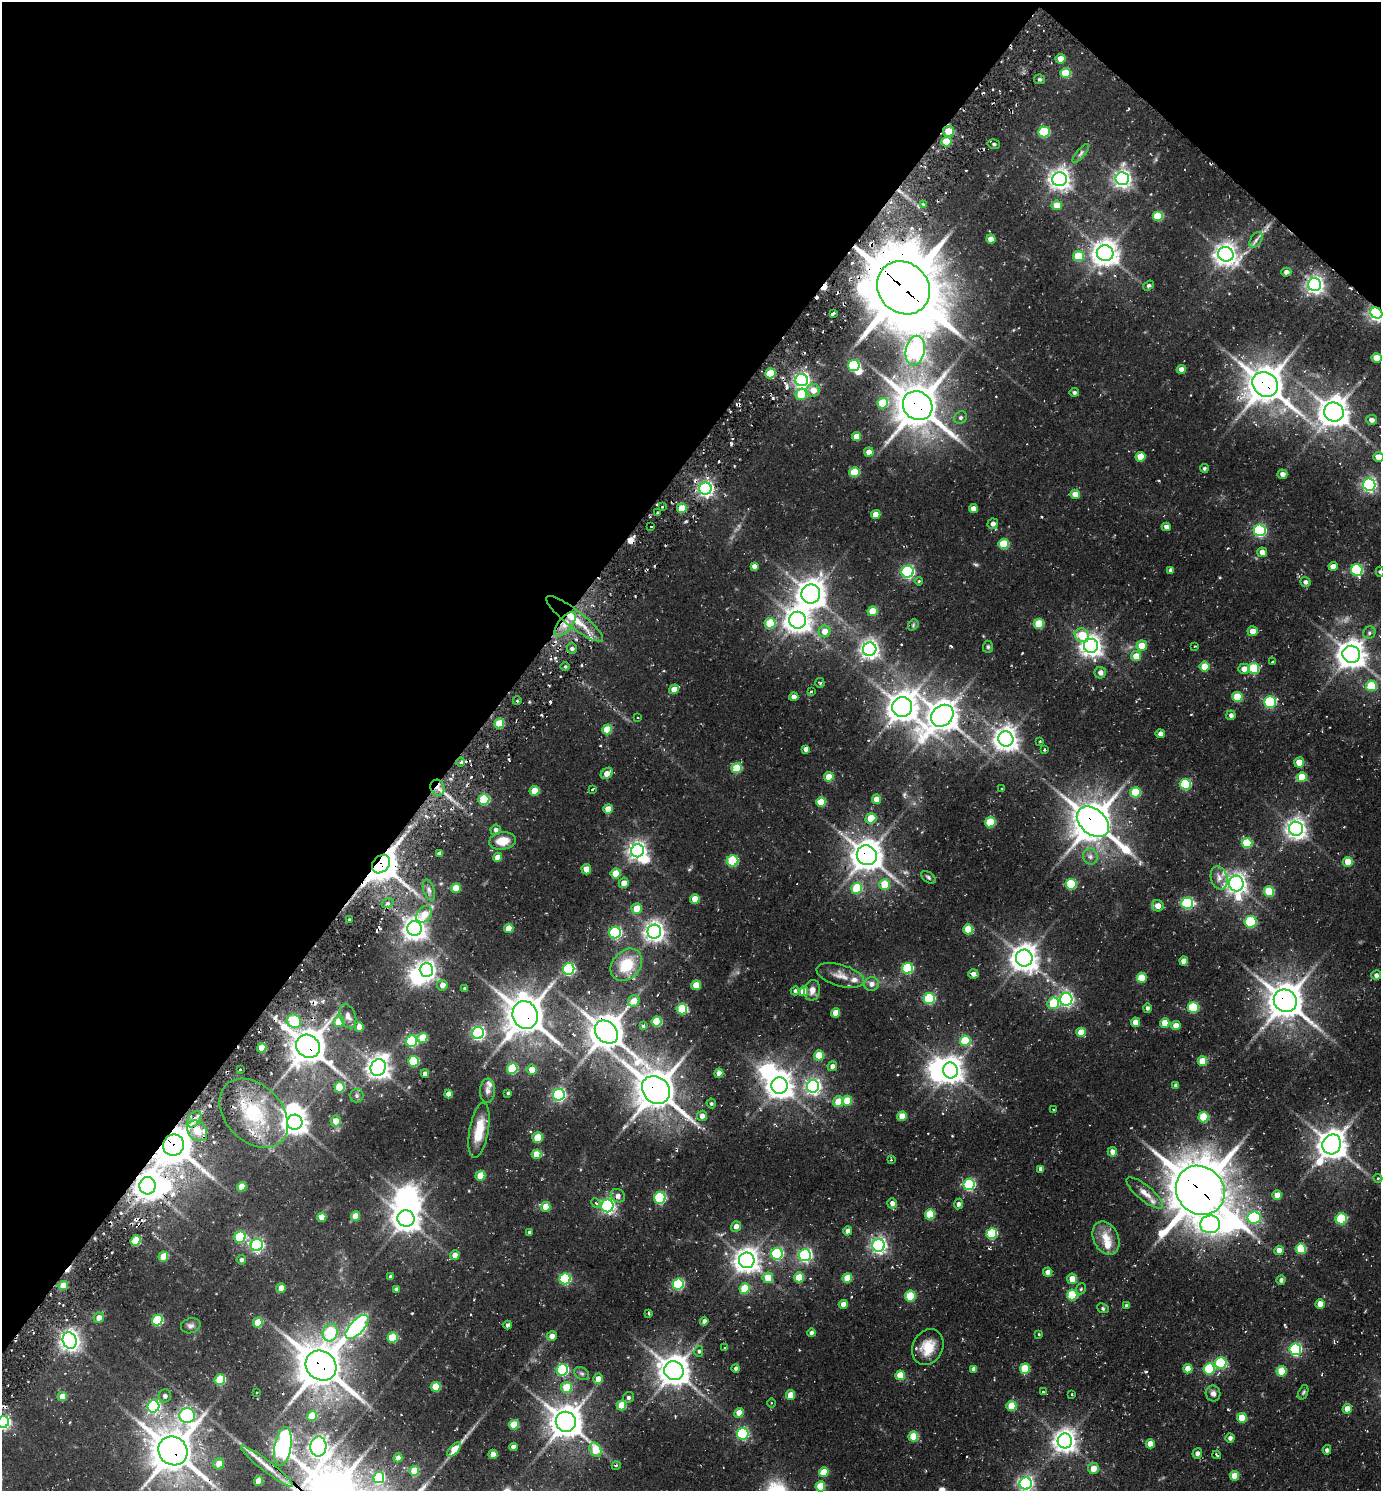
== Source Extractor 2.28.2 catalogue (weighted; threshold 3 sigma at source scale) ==
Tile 2 of 4 x 4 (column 2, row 1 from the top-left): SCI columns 1676-3054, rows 4501-5989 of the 5997 x 5989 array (HDU 1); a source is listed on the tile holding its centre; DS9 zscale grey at full resolution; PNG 1383 x 1493 px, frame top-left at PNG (2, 2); each listed source drawn as its Kron ellipse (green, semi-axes under 4 px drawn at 4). Shown black and unused: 37% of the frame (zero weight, under 2 of 3 exposures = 3% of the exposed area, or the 3 px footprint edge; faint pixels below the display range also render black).
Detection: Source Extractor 2.28.2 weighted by HDU 2 'WHT'; one run over the whole footprint, this tile lists its part. Background 0.103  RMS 0.0094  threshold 0.0425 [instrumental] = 3 sigma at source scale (4.5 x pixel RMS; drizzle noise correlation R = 1.50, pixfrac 1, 0.05/0.05 arcsec/px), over >= 5 px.
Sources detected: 432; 2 too faint to see at this stretch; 12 inside a brighter object's white glare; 17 cosmic-ray / hot-pixel residue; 1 long thin detection or spike segment (spike, bleed or trail) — neither listed nor drawn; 5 inside a brighter listed object's ellipse — not listed separately; the other 395 listed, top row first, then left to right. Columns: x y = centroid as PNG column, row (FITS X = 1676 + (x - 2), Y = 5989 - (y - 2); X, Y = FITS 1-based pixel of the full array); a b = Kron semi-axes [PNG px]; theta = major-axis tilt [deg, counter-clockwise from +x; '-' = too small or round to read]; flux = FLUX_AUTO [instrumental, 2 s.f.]
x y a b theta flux
1060 59 5 5 - 9.3
1065 73 5 5 - 27
1040 79 5 5 - 1.7
948 131 5 5 - 17
1044 132 6 5 - 53
946 142 5 5 - 26
994 144 6 5 - 2
1081 153 12 4 51 2.7
1060 179 7 7 - 550
1122 179 6 6 - 380
924 204 3 3 - 1.6
1057 205 5 5 - 15
1158 216 5 5 - 33
991 239 4 4 - 8.1
1256 240 9 5 54 3
1105 253 8 8 - 900
1226 254 8 7 - 630
1078 256 5 5 - 28
1286 272 5 4 - 4.1
1315 284 6 6 - 390
1149 285 6 4 36 1.9
903 288 28 25 -45 5100
833 313 4 3 - 1.4
1376 313 6 5 - 250
915 351 15 9 78 400
1377 358 5 4 - 14
854 365 6 5 - 83
1181 369 4 4 - 5.5
770 373 5 5 - 31
802 380 6 6 - 300
1265 384 13 11 -37 1800
813 390 6 6 - 8.4
1074 392 4 4 - 2.1
801 394 6 5 - 35
882 403 5 5 - 31
918 406 15 14 - 2400
1334 412 10 9 - 1200
960 418 7 5 45 2.4
1371 420 5 5 - 4.8
856 437 4 4 - 9.8
869 452 5 4 - 7.6
1141 457 5 5 - 16
1379 457 5 5 - 11
1204 468 4 4 - 1.6
854 472 5 5 - 24
1282 474 5 4 - 4.3
1369 484 6 6 - 220
705 488 6 6 - 280
1075 494 5 4 - 8.5
662 507 3 2 - 0.77
682 508 5 4 - 23
973 509 4 4 - 7.1
657 513 3 2 - 1.1
876 515 5 4 - 12
993 524 5 5 - 3.9
651 526 2 2 - 1.3
1166 527 4 4 - 4.5
1260 530 6 6 - 130
1004 544 5 5 - 34
1262 552 5 5 - 6.1
754 566 4 4 - 3.8
1333 566 4 4 - 6.4
1171 570 4 3 - 2.2
1357 570 6 6 - 88
908 572 6 6 - 180
1380 572 5 4 - 1.3
919 581 4 4 - 1.3
1305 582 5 4 - 2.4
811 594 9 9 - 1100
872 611 5 5 - 20
575 619 35 8 -38 24
798 620 8 8 - 850
770 623 5 5 - 34
565 624 14 7 52 9.6
1039 624 5 5 - 29
913 625 6 4 50 1.3
825 631 6 6 - 9.8
1253 631 5 5 - 7.9
1369 633 6 6 - 2.5
1082 635 7 6 - 21
1091 646 7 7 - 580
1142 646 5 5 - 13
1194 646 3 3 - 0.82
988 647 6 5 - 1.5
572 649 5 5 - 2.5
870 649 7 6 - 440
1351 654 9 8 - 1100
1136 656 5 5 - 13
1273 662 3 3 - 2.4
565 666 5 3 - 1.3
1205 666 5 5 - 18
1254 668 5 5 - 49
1244 669 5 5 - 6.3
1100 673 6 5 - 4.5
820 683 5 4 - 1.1
1371 686 5 5 - 30
674 689 5 4 - 11
811 691 3 3 - 1.1
794 697 4 4 - 4.2
1237 697 5 5 - 28
517 701 4 3 - 1
1270 702 6 5 - 78
902 707 10 10 - 1200
1231 715 4 4 - 3
942 716 12 10 41 1400
638 718 3 2 - 1.4
499 723 5 4 - 28
607 729 5 4 - 23
1160 734 5 4 - 4.2
1006 739 8 7 - 810
1040 741 3 3 - 1.1
806 749 4 4 - 4
1044 749 3 3 - 2.3
461 762 4 3 - 1.4
1299 762 5 5 - 14
737 768 5 5 - 32
607 773 7 5 37 7.3
829 777 5 4 - 15
1302 777 5 5 - 22
1185 784 5 5 - 68
438 788 8 7 - 5.1
592 789 2 2 - 0.96
1002 789 3 3 - 1.3
535 791 5 4 - 20
1135 792 5 5 - 35
484 799 5 5 - 50
876 799 5 4 - 9.1
821 802 5 5 - 20
608 809 5 4 - 13
871 818 5 5 - 20
990 822 5 5 - 33
1093 822 18 12 -40 2000
1296 829 7 7 - 520
496 830 5 5 - 3
502 841 13 8 8 14
1247 843 5 5 - 37
637 851 6 6 - 410
440 854 4 4 - 3.8
867 855 10 9 - 1300
498 857 4 4 - 8.8
1090 857 8 7 - 3.6
732 861 6 5 - 49
1348 862 5 5 - 19
381 864 10 8 47 1600
586 869 5 4 - 9.2
615 873 5 5 - 18
928 877 8 5 -36 1.8
1219 878 12 8 -74 6.2
624 883 5 4 - 7.9
884 884 5 5 - 24
1071 884 5 5 - 49
1236 884 8 7 - 490
456 888 5 4 - 18
857 888 5 5 - 42
429 890 11 5 -72 3.2
1269 892 5 5 - 33
695 899 5 4 - 14
387 903 6 4 29 2.6
1187 903 6 5 - 94
1158 906 6 5 - 7.2
636 908 5 5 - 16
424 914 9 7 49 17
349 920 3 2 - 1.1
1250 922 6 6 - 57
415 928 7 7 - 670
509 928 5 4 - 16
968 929 5 5 - 29
654 932 7 7 - 510
615 933 6 5 - 120
1024 958 8 8 - 950
1184 961 4 4 - 6.8
626 965 18 14 48 27
908 968 5 5 - 67
569 969 6 5 - 130
426 970 7 6 - 390
973 974 5 4 - 4.6
840 975 25 11 -16 11
1376 975 5 4 - 2.4
1142 978 5 5 - 21
871 984 7 7 - 4.4
442 985 5 5 - 5.5
696 985 5 4 - 15
465 988 3 3 - 1.2
812 990 10 8 79 6.2
795 991 4 4 - 2.3
803 991 5 4 - 14
929 999 5 5 - 77
1066 999 6 6 - 200
634 1001 6 5 - 8.8
1285 1001 12 11 - 1600
1053 1003 6 5 - 38
1147 1008 5 4 - 2.5
1193 1008 5 5 - 55
682 1009 5 5 - 52
836 1013 5 4 - 11
525 1015 14 12 -72 1900
348 1016 12 8 -70 5.1
294 1021 7 6 - 48
339 1021 5 5 - 20
657 1021 5 5 - 41
1135 1022 5 4 - 9.7
1165 1023 5 4 - 14
643 1026 4 3 - 2.5
1176 1026 5 4 - 7.6
359 1027 5 4 - 8.4
606 1032 13 10 -45 1700
1081 1032 5 4 - 16
478 1033 6 6 - 180
422 1038 5 5 - 24
412 1041 6 5 - 81
965 1041 5 5 - 27
308 1046 12 11 - 1700
262 1048 5 4 - 17
819 1055 5 5 - 21
413 1061 5 5 - 53
1202 1061 5 5 - 19
832 1066 5 5 - 4
378 1068 8 7 - 690
512 1069 5 5 - 55
240 1070 2 2 - 0.88
531 1070 5 5 - 8.6
951 1070 8 7 - 820
719 1073 4 4 - 7.9
425 1074 4 4 - 3.8
1176 1085 4 3 - 2.6
779 1086 8 8 - 870
813 1086 6 6 - 270
339 1087 5 5 - 32
656 1090 15 13 -45 2000
487 1091 12 7 86 4
508 1093 3 3 - 1.1
449 1094 4 4 - 7.7
559 1095 6 6 - 180
357 1096 7 7 - 2.5
847 1101 5 5 - 25
838 1102 5 5 - 16
711 1103 5 4 - 1.5
1054 1110 3 2 - 0.68
254 1113 39 28 -46 57
702 1116 5 5 - 4.3
902 1116 5 4 - 16
1204 1117 5 5 - 36
194 1119 9 5 53 4.8
336 1121 5 5 - 9.1
295 1122 8 7 - 870
479 1130 28 9 79 21
197 1131 11 9 -48 13
537 1137 5 5 - 21
1332 1144 10 9 - 1200
173 1145 11 10 - 1900
1112 1152 5 4 - 6
536 1154 5 4 - 19
891 1160 3 3 - 0.77
1041 1169 4 4 - 4.3
480 1176 5 4 - 24
1378 1178 4 4 - 1.1
969 1184 6 5 - 110
148 1186 8 8 - 1000
242 1187 5 4 - 17
1200 1190 26 23 -46 3900
1145 1193 23 7 -39 9.6
1277 1195 5 4 - 9.5
618 1196 7 6 - 3.5
660 1198 6 5 - 90
596 1203 5 4 - 1.7
892 1203 5 5 - 4.2
958 1204 5 4 - 2.9
607 1206 6 6 - 190
546 1207 5 4 - 12
930 1214 5 5 - 31
355 1216 5 4 - 12
322 1217 5 4 - 10
406 1218 8 8 - 940
1254 1218 6 6 - 82
1341 1219 5 5 - 61
1210 1224 10 9 - 160
736 1226 5 5 - 5
848 1231 4 4 - 5.2
529 1232 4 3 - 1.2
992 1234 5 5 - 57
240 1237 6 5 - 71
1106 1238 17 12 -65 14
135 1241 5 4 - 39
257 1245 6 6 - 170
878 1245 6 6 - 290
1301 1249 5 5 - 38
1279 1250 5 4 - 6.8
777 1254 6 5 - 110
455 1255 5 4 - 6.1
805 1255 6 6 - 200
163 1257 5 4 - 21
241 1260 4 4 - 2.6
747 1260 8 8 - 790
1048 1272 5 4 - 4.6
390 1276 3 3 - 1.5
799 1277 5 4 - 22
768 1278 5 5 - 16
847 1278 5 5 - 18
565 1279 6 5 - 91
1072 1279 5 5 - 11
1281 1280 5 4 - 2.2
678 1284 5 5 - 95
63 1286 5 4 - 15
281 1288 5 4 - 11
396 1289 4 3 - 2.3
744 1289 5 5 - 29
1081 1289 6 5 - 1.3
1072 1295 5 5 - 46
910 1296 5 5 - 35
843 1304 4 4 - 6.2
1320 1304 5 4 - 9
1126 1305 4 3 - 1.1
1103 1308 6 4 -24 1.5
649 1313 3 3 - 1.1
99 1318 5 5 - 6.5
157 1320 5 5 - 63
704 1321 4 4 - 2.9
258 1322 5 4 - 22
508 1325 4 4 - 2.4
191 1326 10 7 14 3
357 1327 15 7 47 280
330 1333 9 7 71 47
811 1333 4 4 - 2.6
1039 1334 4 3 - 0.82
552 1336 5 4 - 5
393 1337 5 5 - 36
70 1340 8 6 -70 530
928 1347 18 15 63 18
725 1348 3 2 - 0.68
1295 1349 6 6 - 110
699 1351 5 4 - 1.6
1221 1363 6 5 - 78
321 1366 16 14 -39 2500
736 1368 4 4 - 2.4
974 1369 4 4 - 4.7
1025 1369 5 5 - 33
1188 1369 4 4 - 10
1209 1369 6 5 - 57
562 1370 6 5 - 100
674 1371 10 9 - 1300
1282 1371 5 5 - 24
582 1373 8 6 -32 2.3
900 1375 5 4 - 19
598 1379 5 5 - 8.3
220 1380 5 5 - 41
436 1387 5 5 - 32
566 1387 5 5 - 23
257 1392 2 2 - 0.81
1043 1392 4 3 - 1.6
1303 1392 7 4 70 1.5
1213 1393 8 7 - 3.7
790 1395 5 4 - 14
1072 1395 3 2 - 1.1
165 1396 6 6 - 2.8
62 1397 5 4 - 12
628 1397 6 5 - 2.1
772 1403 5 3 - 0.87
621 1405 5 4 - 23
153 1406 6 6 - 120
1011 1406 5 5 - 26
1347 1409 5 4 - 9.5
739 1413 5 4 - 9.8
187 1416 8 7 - 160
312 1416 5 4 - 24
1242 1418 5 5 - 18
3 1422 6 5 - 180
566 1422 10 10 - 1400
514 1425 5 4 - 23
743 1434 6 5 - 110
913 1436 5 5 - 27
1230 1438 4 4 - 3.2
1065 1441 7 7 - 690
1150 1444 4 4 - 9.1
283 1446 20 8 80 480
318 1446 10 8 88 480
513 1447 4 4 - 5.9
454 1449 9 4 48 15
595 1450 8 5 -56 25
1327 1450 5 4 - 2
173 1451 15 14 - 2200
493 1454 4 4 - 9.9
1197 1454 5 4 - 3.8
1217 1455 4 3 - 2.3
398 1458 4 4 - 4.4
219 1464 6 5 - 9.6
616 1466 4 3 - 0.84
267 1467 32 5 -38 10
1093 1469 5 5 - 9.8
414 1471 5 4 - 23
824 1472 5 4 - 15
1234 1476 5 4 - 14
379 1478 6 5 - 73
258 1481 5 4 - 12
1026 1483 6 6 - 240
820 1486 5 5 - 26
Overlapping masked pixels (flux is a lower limit): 24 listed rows (the first 20) at x y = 948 131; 903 288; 1376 313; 1265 384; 918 406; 705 488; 575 619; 565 624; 438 788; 1093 822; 867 855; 381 864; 1285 1001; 525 1015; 606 1032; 308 1046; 656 1090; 173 1145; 148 1186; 1200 1190
Isophote crosses this tile's border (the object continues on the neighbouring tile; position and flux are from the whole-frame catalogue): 5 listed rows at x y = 1376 313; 1379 457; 1380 572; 3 1422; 1026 1483